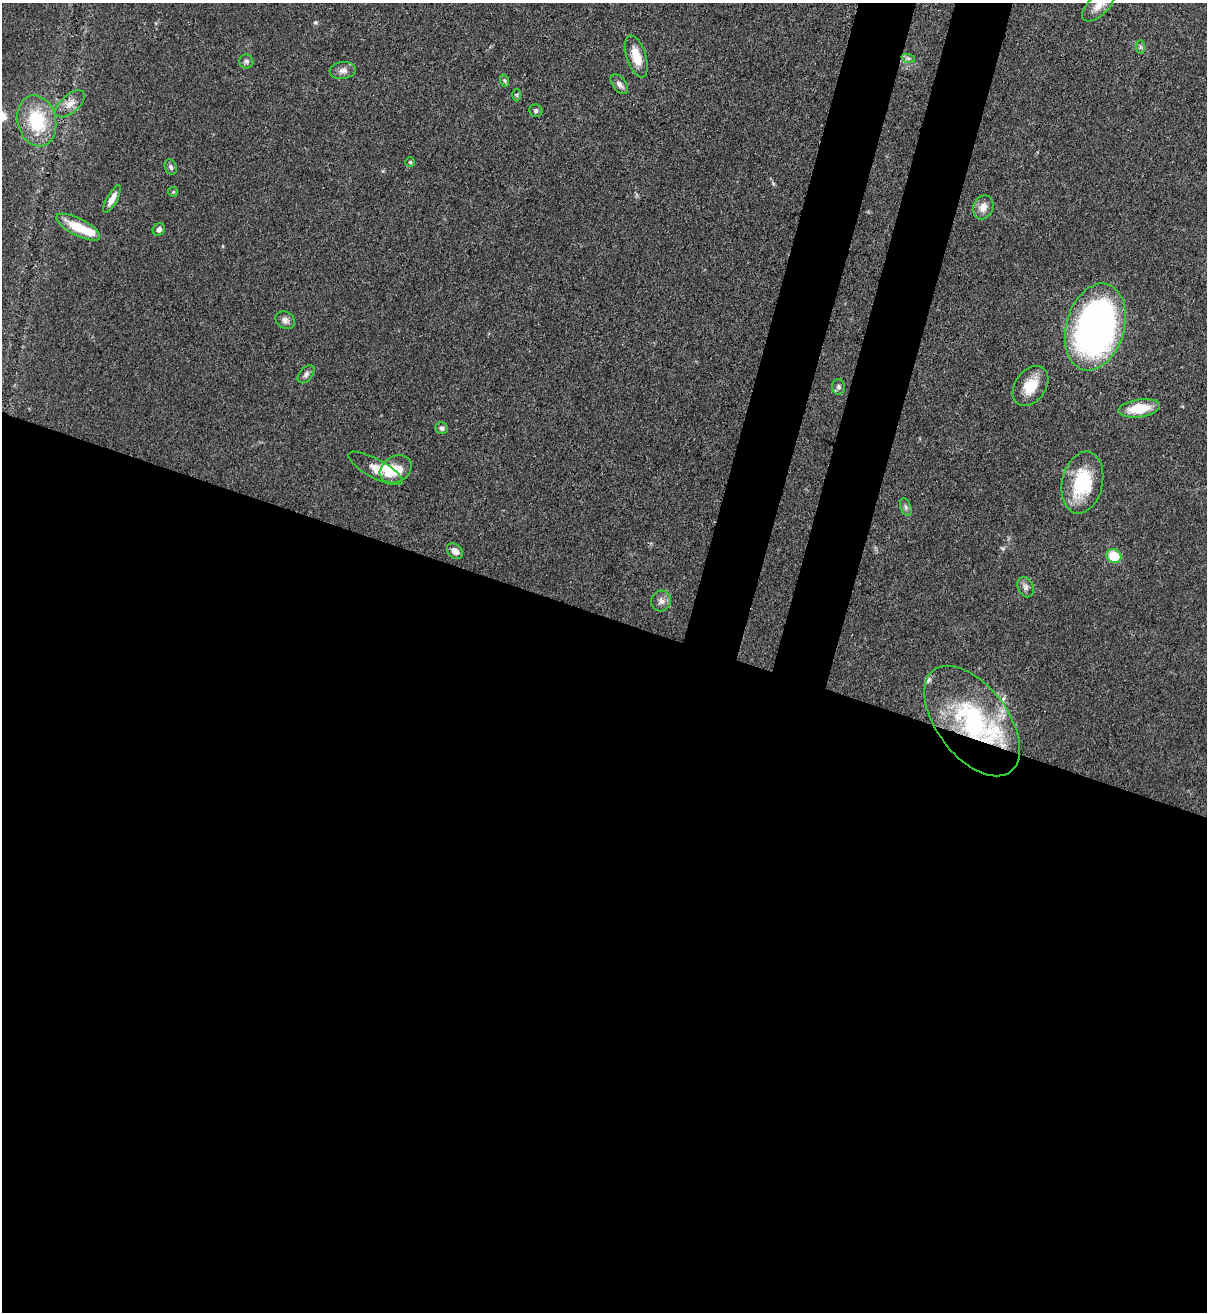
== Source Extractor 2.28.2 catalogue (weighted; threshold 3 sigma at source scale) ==
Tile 14 of 4 x 4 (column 2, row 4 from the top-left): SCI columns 1423-2627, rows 32-1341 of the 5383 x 5308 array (HDU 1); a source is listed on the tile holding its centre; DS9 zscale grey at full resolution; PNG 1209 x 1314 px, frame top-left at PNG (2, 3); each listed source drawn as its Kron ellipse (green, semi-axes under 4 px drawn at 4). Shown black and unused: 58% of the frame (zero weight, under 3 of 4 exposures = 7% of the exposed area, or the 3 px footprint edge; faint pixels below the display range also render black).
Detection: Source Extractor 2.28.2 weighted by HDU 2 'WHT'; one run over the whole footprint, this tile lists its part. Background 0.0825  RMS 0.0039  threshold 0.0176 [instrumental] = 3 sigma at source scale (4.5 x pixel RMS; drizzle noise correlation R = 1.50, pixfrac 1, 0.05/0.05 arcsec/px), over >= 5 px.
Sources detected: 40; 1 too faint to see at this stretch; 1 inside a brighter object's white glare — neither listed nor drawn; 3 inside a brighter listed object's ellipse — not listed separately; the other 35 listed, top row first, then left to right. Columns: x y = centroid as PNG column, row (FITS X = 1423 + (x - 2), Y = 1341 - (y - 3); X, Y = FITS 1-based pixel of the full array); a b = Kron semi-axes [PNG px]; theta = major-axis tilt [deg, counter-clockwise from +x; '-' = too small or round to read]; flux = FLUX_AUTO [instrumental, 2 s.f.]
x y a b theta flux
1098 6 20 10 43 4.7
1140 47 7 4 -89 0.79
636 57 22 9 -72 6.8
908 58 7 4 -18 0.87
246 61 7 7 - 1
343 70 13 8 6 2.3
505 81 6 4 -71 0.63
619 84 11 6 -53 1.8
517 95 6 4 90 0.49
70 104 18 9 42 3.8
536 111 6 6 - 0.99
37 121 26 19 -76 23
410 162 5 4 - 0.56
171 167 8 6 -68 1.1
173 192 5 5 - 0.49
112 199 15 5 60 3.4
983 207 12 10 67 3.5
78 227 24 8 -27 11
159 229 6 5 - 1.4
285 320 10 8 -35 1.9
1095 327 44 29 74 150
306 374 10 6 50 1.3
1030 386 22 15 54 9.2
839 387 8 6 -87 1.1
1139 408 21 9 8 11
442 428 6 6 - 1.1
376 468 30 9 -28 5.7
396 469 17 13 30 8.4
1082 482 31 20 78 22
906 507 9 5 -70 1.1
455 551 9 6 -43 2.5
1114 556 7 7 - 11
1026 587 10 7 -68 1.8
661 601 10 10 - 2.1
972 721 64 35 -53 58
Overlapping masked pixels (flux is a lower limit): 1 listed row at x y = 972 721
Isophote crosses this tile's border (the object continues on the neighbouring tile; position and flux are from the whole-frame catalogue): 1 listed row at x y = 1098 6